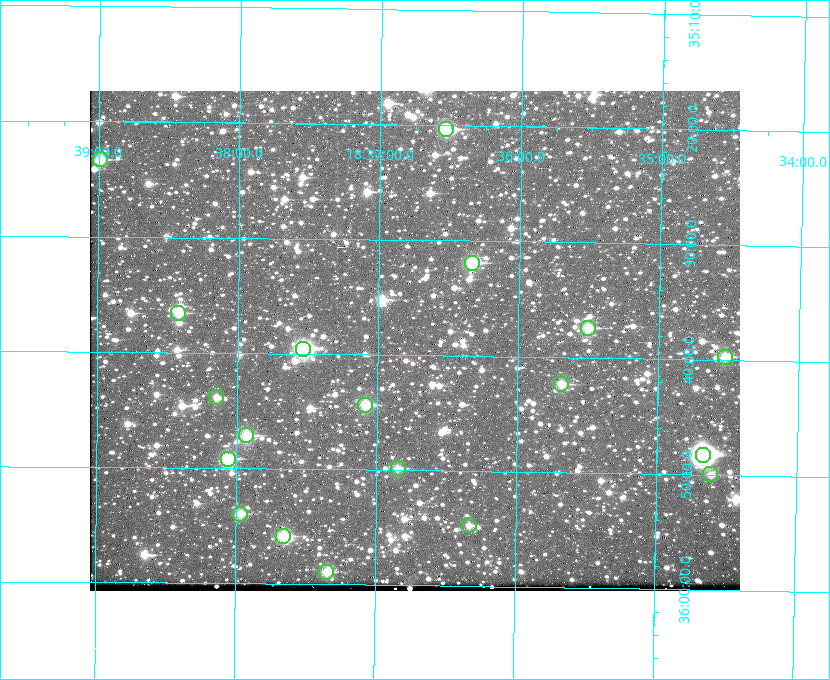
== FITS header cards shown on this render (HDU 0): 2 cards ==
NAXIS1  =                  650 / Width of table row in bytes
NAXIS2  =                  500 / Number of rows in table

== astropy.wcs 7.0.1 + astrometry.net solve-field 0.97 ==
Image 650 x 500 px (HDU 0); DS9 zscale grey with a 90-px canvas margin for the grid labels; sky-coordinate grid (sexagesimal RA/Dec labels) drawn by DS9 from the SOLVED WCS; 19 Tycho-2 reference stars matched to detected sources circled (green)
Header WCS: none
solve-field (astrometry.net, Tycho-2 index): SOLVED blind (the file carries no WCS)
Solved WCS: RA---TAN-SIP/DEC--TAN-SIP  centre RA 18:36:44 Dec +35:39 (279.18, +35.65 deg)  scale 5.21 arcsec/px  FOV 56.4' x 43.4'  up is +179 deg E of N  parity flipped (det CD > 0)
(file carries no celestial WCS; the grid is the blind solution)
Tycho-2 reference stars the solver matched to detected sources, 19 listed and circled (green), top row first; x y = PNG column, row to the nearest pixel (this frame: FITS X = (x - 90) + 1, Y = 500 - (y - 91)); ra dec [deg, ICRS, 3 dp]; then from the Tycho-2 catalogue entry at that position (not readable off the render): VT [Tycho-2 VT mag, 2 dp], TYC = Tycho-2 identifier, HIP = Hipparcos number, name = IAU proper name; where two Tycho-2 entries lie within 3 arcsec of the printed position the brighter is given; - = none
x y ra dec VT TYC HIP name
446 129 279.134 +35.339 9.91 2645-980-1 - -
100 159 279.747 +35.388 10.29 2645-648-1 - -
472 263 279.085 +35.532 9.84 2645-710-1 - -
178 313 279.606 +35.610 10.50 2645-565-1 - -
588 328 278.877 +35.623 10.37 2632-1282-1 - -
303 349 279.382 +35.660 8.88 2649-136-1 91311 -
725 357 278.632 +35.662 10.68 2636-195-1 - -
561 384 278.922 +35.705 10.37 2636-96-1 - -
216 397 279.537 +35.731 11.00 2649-31-1 - -
365 405 279.271 +35.739 10.27 2649-22-1 - -
246 435 279.483 +35.786 9.96 2649-1276-1 - -
703 455 278.667 +35.805 7.78 2636-68-1 91080 -
228 459 279.516 +35.819 10.07 2649-1464-1 - -
398 468 279.212 +35.831 10.99 2649-1529-1 - -
710 474 278.654 +35.833 11.29 2636-133-1 - -
240 514 279.492 +35.899 10.86 2649-1492-1 - -
469 525 279.083 +35.912 11.42 2649-1448-1 - -
283 536 279.414 +35.931 10.32 2649-1381-1 - -
326 572 279.337 +35.982 10.50 2649-1232-1 - -